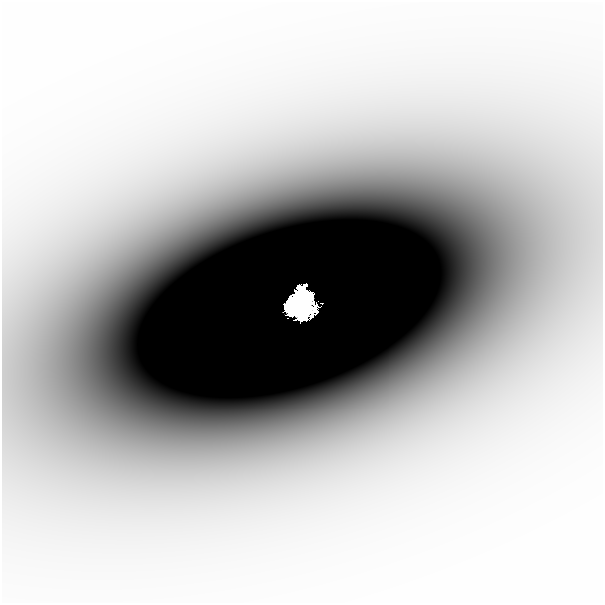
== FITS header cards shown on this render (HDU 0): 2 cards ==
NAXIS1  =                  601
NAXIS2  =                  601

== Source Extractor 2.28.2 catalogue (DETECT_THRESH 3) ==
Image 601 x 601 px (HDU 0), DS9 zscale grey, 1 PNG px = 1 image px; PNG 605 x 605 px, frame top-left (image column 1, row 601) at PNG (2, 2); no overlay
Background -2.08e-04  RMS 7.1e-05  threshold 2.14e-04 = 3 sigma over >= 5 px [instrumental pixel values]
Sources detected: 3; all 3 listed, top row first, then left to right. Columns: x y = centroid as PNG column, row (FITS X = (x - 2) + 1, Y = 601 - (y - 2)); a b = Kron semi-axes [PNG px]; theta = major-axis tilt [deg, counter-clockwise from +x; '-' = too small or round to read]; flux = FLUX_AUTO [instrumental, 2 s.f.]
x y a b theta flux
268 223 38 21 5 0.43
301 302 26 19 -80 11
288 308 11 7 -62 1.9